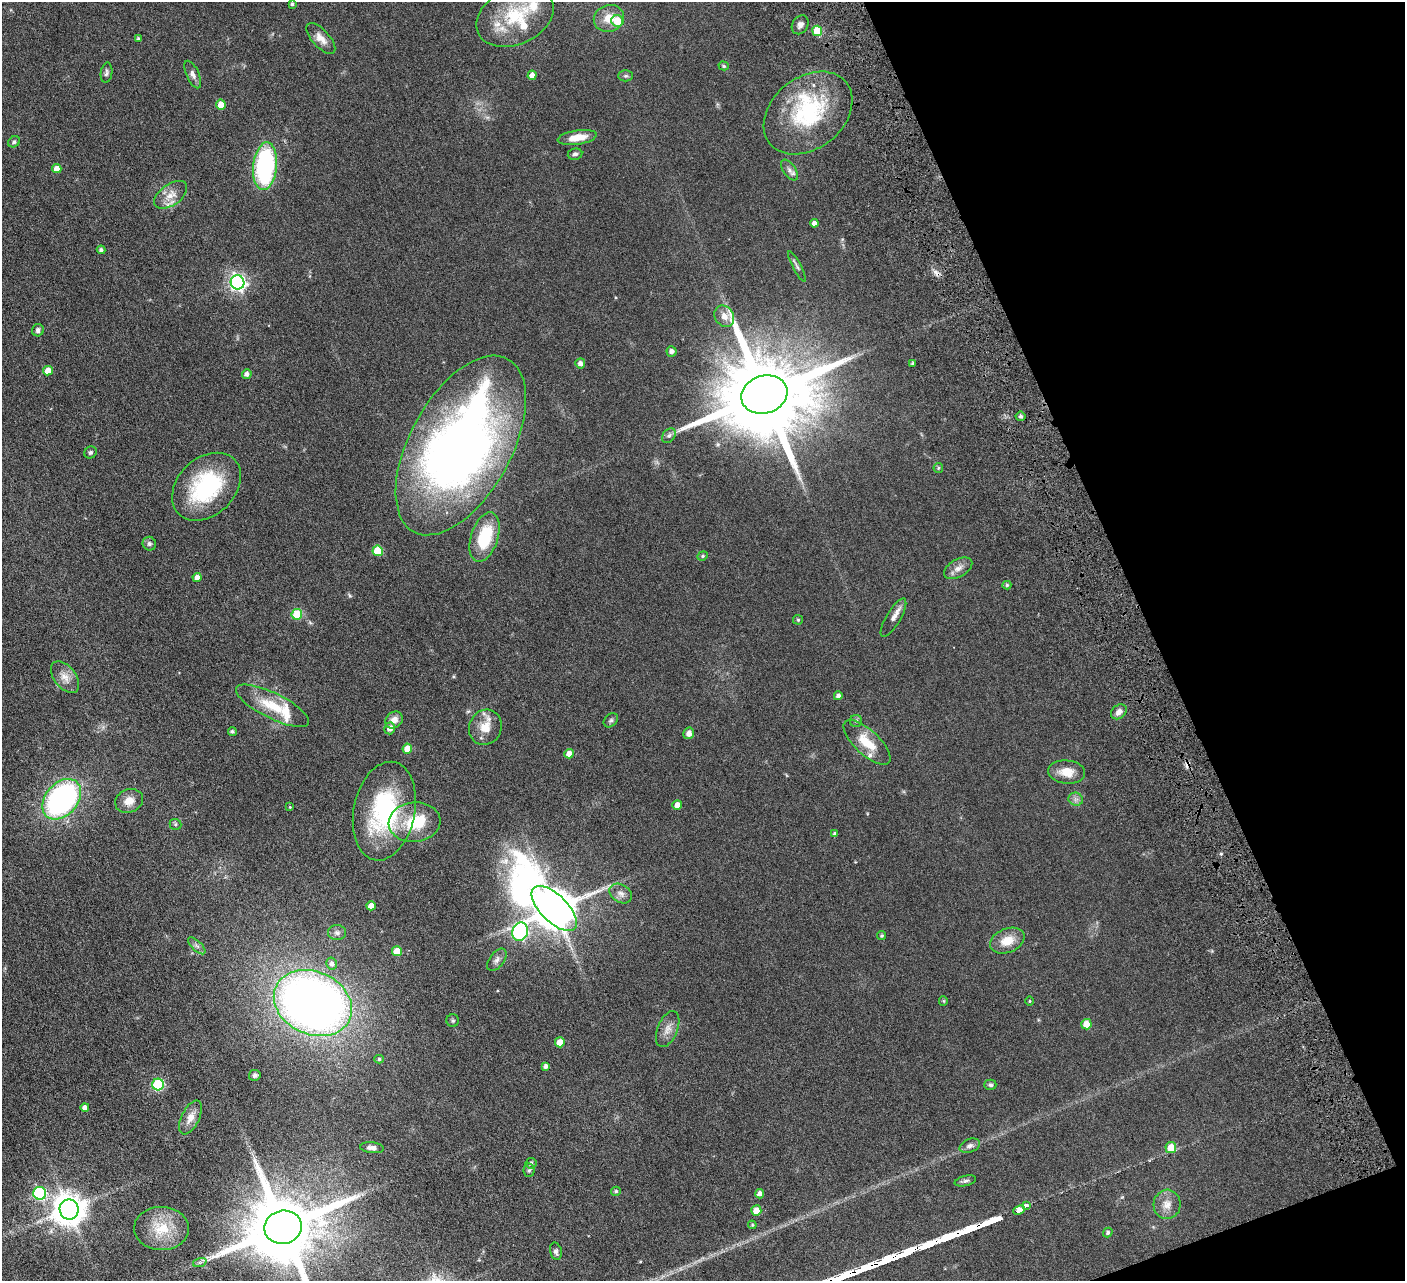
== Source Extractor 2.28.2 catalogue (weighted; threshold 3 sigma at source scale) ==
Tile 12 of 4 x 4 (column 4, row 3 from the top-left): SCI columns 4268-5670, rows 1602-2880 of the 5728 x 5631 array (HDU 1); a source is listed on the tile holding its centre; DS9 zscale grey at full resolution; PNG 1407 x 1283 px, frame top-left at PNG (2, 2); each listed source drawn as its Kron ellipse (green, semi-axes under 4 px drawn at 4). Shown black and unused: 19% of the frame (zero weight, under 4 of 8 exposures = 3% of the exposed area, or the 3 px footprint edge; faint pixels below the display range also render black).
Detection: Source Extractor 2.28.2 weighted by HDU 2 'WHT'; one run over the whole footprint, this tile lists its part. Background 0.0566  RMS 0.0062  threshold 0.0255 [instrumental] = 3 sigma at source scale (4.09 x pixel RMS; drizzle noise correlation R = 1.36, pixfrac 0.8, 0.05/0.05 arcsec/px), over >= 5 px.
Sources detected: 130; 1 inside a brighter object's white glare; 3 cosmic-ray / hot-pixel residue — neither listed nor drawn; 7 inside a brighter listed object's ellipse — not listed separately; the other 119 listed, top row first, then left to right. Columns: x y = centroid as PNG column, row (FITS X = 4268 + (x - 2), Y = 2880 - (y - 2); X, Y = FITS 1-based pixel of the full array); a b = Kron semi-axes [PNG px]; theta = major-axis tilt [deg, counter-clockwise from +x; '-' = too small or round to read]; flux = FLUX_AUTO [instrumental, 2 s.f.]
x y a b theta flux
292 4 4 3 - 1.1
515 16 40 28 25 32
609 18 15 13 20 8.5
617 21 6 5 - 10
800 25 10 7 57 2.5
817 31 5 5 - 16
321 38 19 8 -48 4.7
138 39 4 3 - 0.98
724 66 5 4 - 0.88
106 73 10 5 81 1.5
193 74 15 6 -66 2.5
532 75 5 4 - 4.5
626 76 7 5 0 1.1
221 105 5 5 - 6.1
808 113 49 35 39 57
577 138 19 7 9 8.1
14 142 6 5 - 1.1
575 154 7 6 - 1.5
265 166 24 12 84 80
57 169 4 4 - 4
789 170 12 6 -53 2.3
171 195 19 10 36 6
814 223 4 4 - 2.5
101 250 4 4 - 1.4
797 266 17 4 -62 1.5
237 282 7 6 - 190
724 316 11 9 -56 4
38 330 6 6 - 1.5
671 351 5 5 - 2.4
580 363 5 5 - 2.3
913 363 4 3 - 1.1
48 371 5 4 - 7.5
247 374 5 4 - 2.2
764 394 23 19 17 12000
1021 416 5 4 - 1.5
669 436 8 6 48 1.4
461 445 98 51 61 420
90 452 6 5 - 1
938 468 5 4 - 0.73
206 487 39 28 44 54
485 537 25 13 72 25
149 544 7 6 - 1.5
378 551 5 5 - 15
703 556 5 4 - 0.86
958 568 15 9 30 3.9
197 577 4 4 - 3.2
1007 585 4 4 - 0.96
297 614 5 5 - 21
893 618 22 7 59 3.8
798 620 5 4 - 0.6
65 677 18 10 -51 5.6
838 696 4 4 - 1.9
273 706 40 12 -26 17
1119 712 9 6 38 2.8
394 720 9 8 - 4
611 720 8 6 43 1.3
856 721 6 6 - 1
485 727 18 16 63 9.4
390 728 6 5 - 3.7
232 731 4 4 - 1
689 733 6 5 - 3
867 742 30 12 -43 13
407 749 5 5 - 7.5
569 754 5 4 - 5
1067 772 18 11 -6 8.2
62 799 23 16 49 130
1076 799 7 6 - 1.8
129 801 14 11 23 5.7
677 805 5 4 - 3.7
290 807 3 3 - 0.44
384 811 50 30 78 69
414 822 26 20 5 22
176 824 6 5 - 0.93
835 834 4 4 - 1.5
621 894 12 8 -32 3.2
371 906 4 4 - 4.4
554 908 29 13 -45 2000
520 932 9 8 - 93
337 933 9 7 -5 2.1
882 936 4 4 - 0.76
1007 941 18 12 22 9.4
197 946 11 5 -44 1.8
397 951 5 5 - 10
497 960 13 7 53 2.4
332 964 6 5 - 2.2
943 1001 5 4 - 0.67
1030 1001 4 3 - 0.47
313 1003 40 31 -24 430
453 1021 6 6 - 1
1086 1024 5 5 - 7.2
668 1029 19 10 68 4.7
560 1042 5 5 - 6.7
379 1059 5 4 - 0.84
546 1066 4 4 - 1.7
255 1075 6 5 - 1.3
158 1085 6 5 - 45
990 1085 6 5 - 1.1
85 1107 4 4 - 2.5
190 1117 18 9 64 5.2
970 1146 10 6 21 2.2
1171 1147 5 5 - 8.6
372 1148 12 5 -6 2.4
531 1163 5 5 - 1.2
529 1170 7 5 87 0.94
965 1181 11 5 13 1.5
616 1191 5 4 - 0.99
40 1193 6 6 - 73
760 1194 4 4 - 2.7
1167 1204 15 13 85 5.5
1026 1205 4 3 - 2.3
69 1209 10 9 - 980
756 1210 5 5 - 7.3
1019 1210 6 4 22 96
752 1225 4 4 - 0.63
283 1227 19 16 12 7200
161 1229 27 21 -2 18
1108 1233 5 4 - 1
556 1251 9 6 -77 1.7
200 1262 7 4 19 1.1
Isophote crosses this tile's border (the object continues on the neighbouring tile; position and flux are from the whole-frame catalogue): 1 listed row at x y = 283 1227